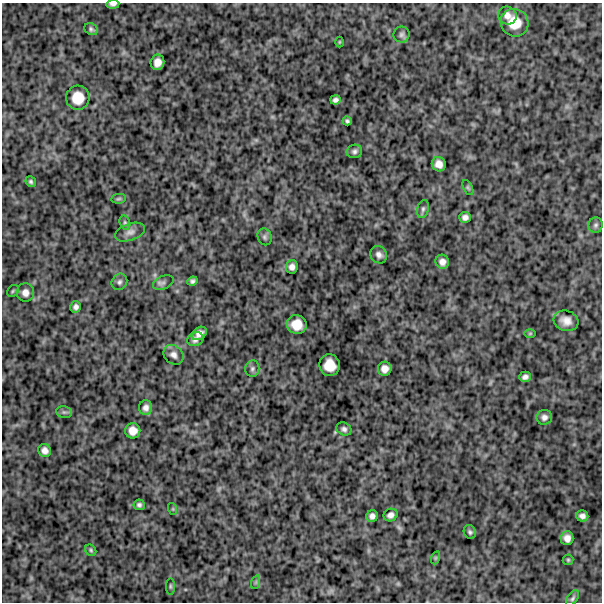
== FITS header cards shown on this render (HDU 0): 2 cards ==
NAXIS1  =                  600
NAXIS2  =                  600

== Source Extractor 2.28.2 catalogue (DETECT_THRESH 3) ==
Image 600 x 600 px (HDU 0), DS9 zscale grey, 1 PNG px = 1 image px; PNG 604 x 604 px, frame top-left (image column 1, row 600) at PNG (2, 3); each listed source drawn as its Kron ellipse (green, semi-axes under 4 px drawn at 4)
Background 760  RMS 270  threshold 813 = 3 sigma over >= 5 px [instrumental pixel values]
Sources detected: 59; all 59 listed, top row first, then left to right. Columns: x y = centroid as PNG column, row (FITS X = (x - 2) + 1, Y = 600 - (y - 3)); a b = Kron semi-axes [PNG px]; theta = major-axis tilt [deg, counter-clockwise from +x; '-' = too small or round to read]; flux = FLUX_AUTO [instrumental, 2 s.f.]
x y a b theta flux
113 4 6 3 4 53000
507 16 9 9 - 100000
515 23 14 13 - 360000
91 29 7 5 -32 44000
401 35 8 8 - 56000
339 42 5 3 - 16000
157 62 8 6 72 130000
78 98 12 11 - 320000
335 100 5 4 - 58000
347 121 4 3 - 33000
354 151 8 6 14 53000
439 164 7 6 - 120000
31 181 5 5 - 36000
468 188 8 4 -63 28000
118 199 7 4 6 28000
423 209 9 5 75 46000
465 217 6 5 - 71000
125 223 7 5 -73 35000
596 225 8 7 - 48000
130 232 15 8 19 100000
265 237 8 7 - 48000
379 255 9 8 - 85000
442 262 7 6 - 96000
292 267 6 6 - 79000
192 281 5 4 - 44000
119 282 8 7 - 56000
163 283 11 6 23 56000
13 291 6 5 - 28000
25 293 9 8 - 110000
76 307 6 5 - 61000
566 321 13 10 -16 160000
297 325 10 9 - 260000
199 333 8 6 34 110000
530 333 6 4 1 20000
195 339 8 7 - 80000
174 355 11 9 -42 96000
330 365 11 10 - 290000
252 369 8 7 - 47000
385 369 7 7 - 110000
525 377 6 5 - 63000
146 408 7 6 - 83000
64 412 8 6 -11 42000
544 417 8 7 - 80000
344 429 8 6 -28 56000
133 431 7 7 - 150000
45 451 6 6 - 92000
139 505 5 5 - 43000
173 509 6 4 -72 20000
391 515 7 6 - 79000
372 516 6 5 - 72000
582 516 6 5 - 74000
470 532 7 6 - 40000
567 538 7 6 - 110000
91 550 6 5 - 27000
435 558 7 4 71 23000
568 560 5 5 - 25000
256 582 7 4 72 28000
170 586 8 4 -90 31000
573 598 9 5 58 40000
At the frame edge (FLAGS 8, measured only in part): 1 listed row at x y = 113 4